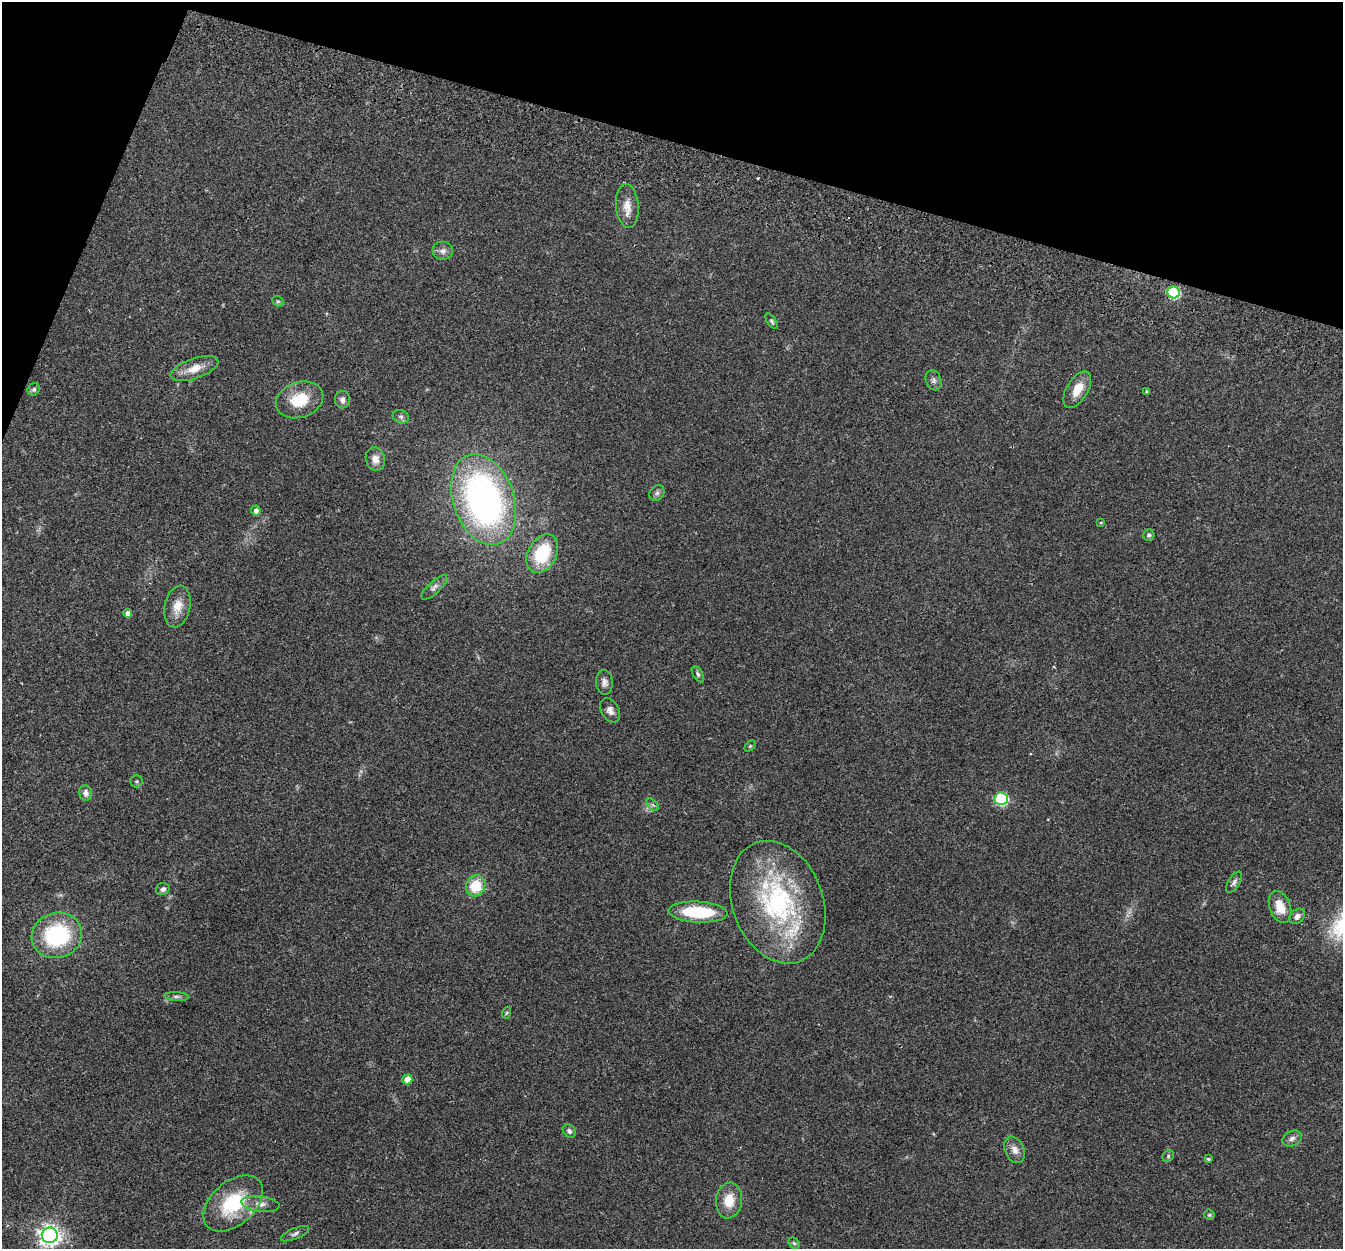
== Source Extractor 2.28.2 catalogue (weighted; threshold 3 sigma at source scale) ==
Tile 2 of 4 x 4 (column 2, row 1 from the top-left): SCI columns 1366-2706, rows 3931-5177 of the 5415 x 5496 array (HDU 1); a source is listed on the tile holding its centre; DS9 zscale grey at full resolution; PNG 1345 x 1251 px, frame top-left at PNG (2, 2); each listed source drawn as its Kron ellipse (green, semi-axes under 4 px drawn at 4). Shown black and unused: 14% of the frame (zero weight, under 2 of 3 exposures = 3% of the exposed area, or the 3 px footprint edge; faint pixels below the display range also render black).
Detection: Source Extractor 2.28.2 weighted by HDU 2 'WHT'; one run over the whole footprint, this tile lists its part. Background 0.0604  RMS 0.0078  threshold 0.0353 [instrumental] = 3 sigma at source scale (4.5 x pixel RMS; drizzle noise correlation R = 1.50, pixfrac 1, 0.05/0.05 arcsec/px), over >= 5 px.
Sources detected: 56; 1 cosmic-ray / hot-pixel residue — neither listed nor drawn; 1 inside a brighter listed object's ellipse — not listed separately; the other 54 listed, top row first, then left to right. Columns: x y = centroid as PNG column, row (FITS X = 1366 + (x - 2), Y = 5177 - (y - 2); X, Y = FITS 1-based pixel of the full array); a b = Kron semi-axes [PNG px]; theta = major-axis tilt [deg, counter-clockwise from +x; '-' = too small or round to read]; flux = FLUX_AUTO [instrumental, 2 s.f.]
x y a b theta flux
627 206 22 11 -85 9.2
443 251 10 9 - 3.9
1174 292 6 5 - 62
278 301 6 5 - 1.1
772 321 9 4 -57 1.4
194 369 25 10 19 11
934 380 10 7 -71 2.8
34 389 6 6 - 1.6
1077 389 20 10 59 12
1147 391 4 3 - 0.92
299 400 24 17 19 24
342 400 9 7 -89 3.1
401 417 8 6 -23 2.1
375 459 12 9 -74 5.6
657 493 8 7 - 2.2
484 500 47 30 -71 280
256 511 5 4 - 2.8
1101 522 4 3 - 0.64
1149 535 6 5 - 1.6
542 554 20 14 61 39
434 587 17 6 44 3.6
177 606 21 13 79 11
128 614 4 4 - 4.3
698 674 9 4 -60 1.7
604 682 12 8 -87 3.6
610 710 13 8 -59 4.3
750 746 6 4 45 1
136 781 6 6 - 1.2
86 793 8 6 -72 3.6
1001 799 6 6 - 92
653 805 7 4 -45 1.2
1234 882 12 6 57 2.4
476 886 10 9 - 22
163 889 7 6 - 2.5
778 902 63 45 -69 130
1280 907 17 10 -70 13
698 912 30 10 -3 42
1297 916 9 6 42 3.2
57 935 25 22 18 70
177 996 12 4 -3 2.2
506 1013 6 4 70 0.93
407 1079 5 5 - 7.3
569 1131 7 6 - 2.1
1292 1138 10 7 26 3
1015 1150 14 9 -64 5.4
1168 1156 6 5 - 1.3
1208 1159 3 3 - 0.98
729 1200 18 13 82 14
233 1203 34 21 41 47
260 1204 19 7 -7 5.8
1209 1215 6 5 - 0.98
295 1234 15 5 23 2.5
50 1235 8 8 - 490
794 1243 6 5 - 1.2